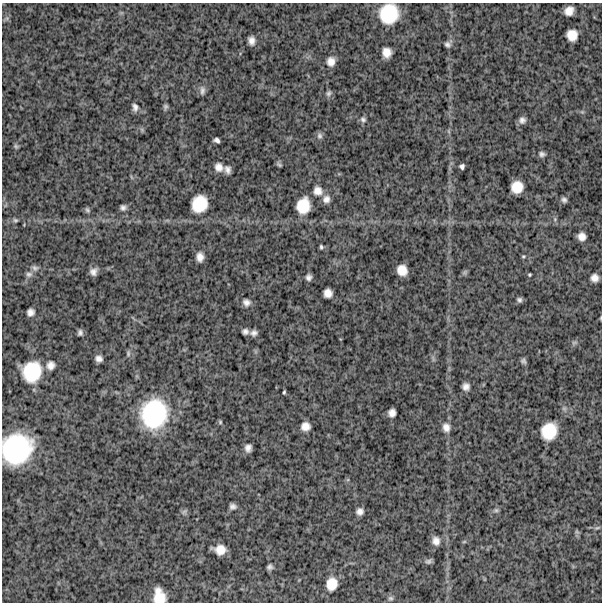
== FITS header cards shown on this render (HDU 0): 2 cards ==
NAXIS1  =                  600
NAXIS2  =                  600

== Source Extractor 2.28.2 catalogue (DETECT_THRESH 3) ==
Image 600 x 600 px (HDU 0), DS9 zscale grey, 1 PNG px = 1 image px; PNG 604 x 604 px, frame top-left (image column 1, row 600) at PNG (2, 3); no overlay
Background 1200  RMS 320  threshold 961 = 3 sigma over >= 5 px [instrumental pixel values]
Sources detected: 82; all 82 listed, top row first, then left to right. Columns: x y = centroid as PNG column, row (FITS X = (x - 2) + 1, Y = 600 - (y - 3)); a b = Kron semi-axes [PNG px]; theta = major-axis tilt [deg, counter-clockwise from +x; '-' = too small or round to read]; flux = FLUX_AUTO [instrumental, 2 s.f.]
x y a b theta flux
569 11 9 7 48 1.8e+05
389 14 19 18 - 8.5e+05
7 18 7 5 46 4.6e+04
572 35 10 9 - 2.5e+05
251 41 8 6 -79 1.2e+05
447 44 7 7 - 6.2e+04
387 52 9 8 - 2.0e+05
331 61 10 8 88 1.5e+05
202 91 12 7 89 8.7e+04
328 93 8 6 61 5.7e+04
135 107 10 6 -79 8.7e+04
165 107 7 6 - 4.6e+04
363 119 8 7 - 6.4e+04
522 120 8 7 - 9.1e+04
319 136 9 7 -78 6.1e+04
217 140 6 4 -18 6.8e+04
16 146 7 5 -45 3.5e+04
542 154 8 6 -7 6.2e+04
279 165 7 5 -36 3.8e+04
462 166 5 4 - 5.7e+04
219 167 11 10 - 1.4e+05
227 170 8 6 -77 9.5e+04
517 187 11 10 - 3.3e+05
318 191 12 11 - 1.7e+05
326 199 10 9 - 1.2e+05
564 200 5 4 - 5.6e+04
199 204 16 14 65 5.6e+05
303 206 16 13 76 4.6e+05
123 207 7 6 - 6.9e+04
87 210 8 5 -53 4.3e+04
555 219 6 4 73 3.3e+04
15 220 6 5 - 3.6e+04
582 236 8 7 - 1.4e+05
321 247 5 4 - 3.5e+04
523 256 5 4 - 2.6e+04
200 257 9 6 -88 1.4e+05
35 268 9 7 -15 7.2e+04
402 270 10 9 - 2.4e+05
93 272 8 6 60 1.1e+05
464 272 8 5 46 4.3e+04
29 274 9 7 6 7.2e+04
529 275 3 3 - 2.5e+04
308 277 6 5 - 7.4e+04
594 278 7 7 - 1.3e+05
328 293 8 7 - 1.6e+05
519 300 6 6 - 5.4e+04
246 302 10 8 -34 9.8e+04
30 312 7 6 - 1.1e+05
601 318 4 3 - 1.7e+04
245 331 6 5 - 7.3e+04
80 333 5 4 - 5.8e+04
254 333 8 7 - 8.4e+04
574 342 8 4 9 4.1e+04
128 353 9 5 -81 4.8e+04
99 359 6 6 - 9.8e+04
523 361 6 5 - 5.3e+04
51 365 10 9 - 1.3e+05
32 372 20 17 72 8.7e+05
466 387 7 6 - 1.1e+05
284 392 4 3 - 2.8e+04
392 413 7 7 - 1.2e+05
154 414 32 29 78 1.9e+06
220 422 5 5 - 3.0e+04
305 426 9 8 - 1.7e+05
446 427 12 9 -77 1.5e+05
549 431 15 13 61 5.8e+05
248 448 7 6 - 1.0e+05
17 449 28 26 48 2.2e+06
233 506 6 5 - 7.3e+04
496 510 6 6 - 4.6e+04
184 512 8 5 53 4.9e+04
360 512 7 6 - 1.0e+05
597 527 8 4 9 3.9e+04
577 532 7 4 -18 3.1e+04
436 541 10 8 -78 1.3e+05
464 542 6 4 19 2.5e+04
220 550 11 8 -9 2.5e+05
428 561 9 6 6 5.5e+04
270 567 5 4 - 6.0e+04
332 584 13 10 77 2.9e+05
159 596 14 10 -76 3.7e+05
391 598 7 5 -1 4.6e+04
At the frame edge (FLAGS 8, measured only in part): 3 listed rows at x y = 601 318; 17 449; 159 596